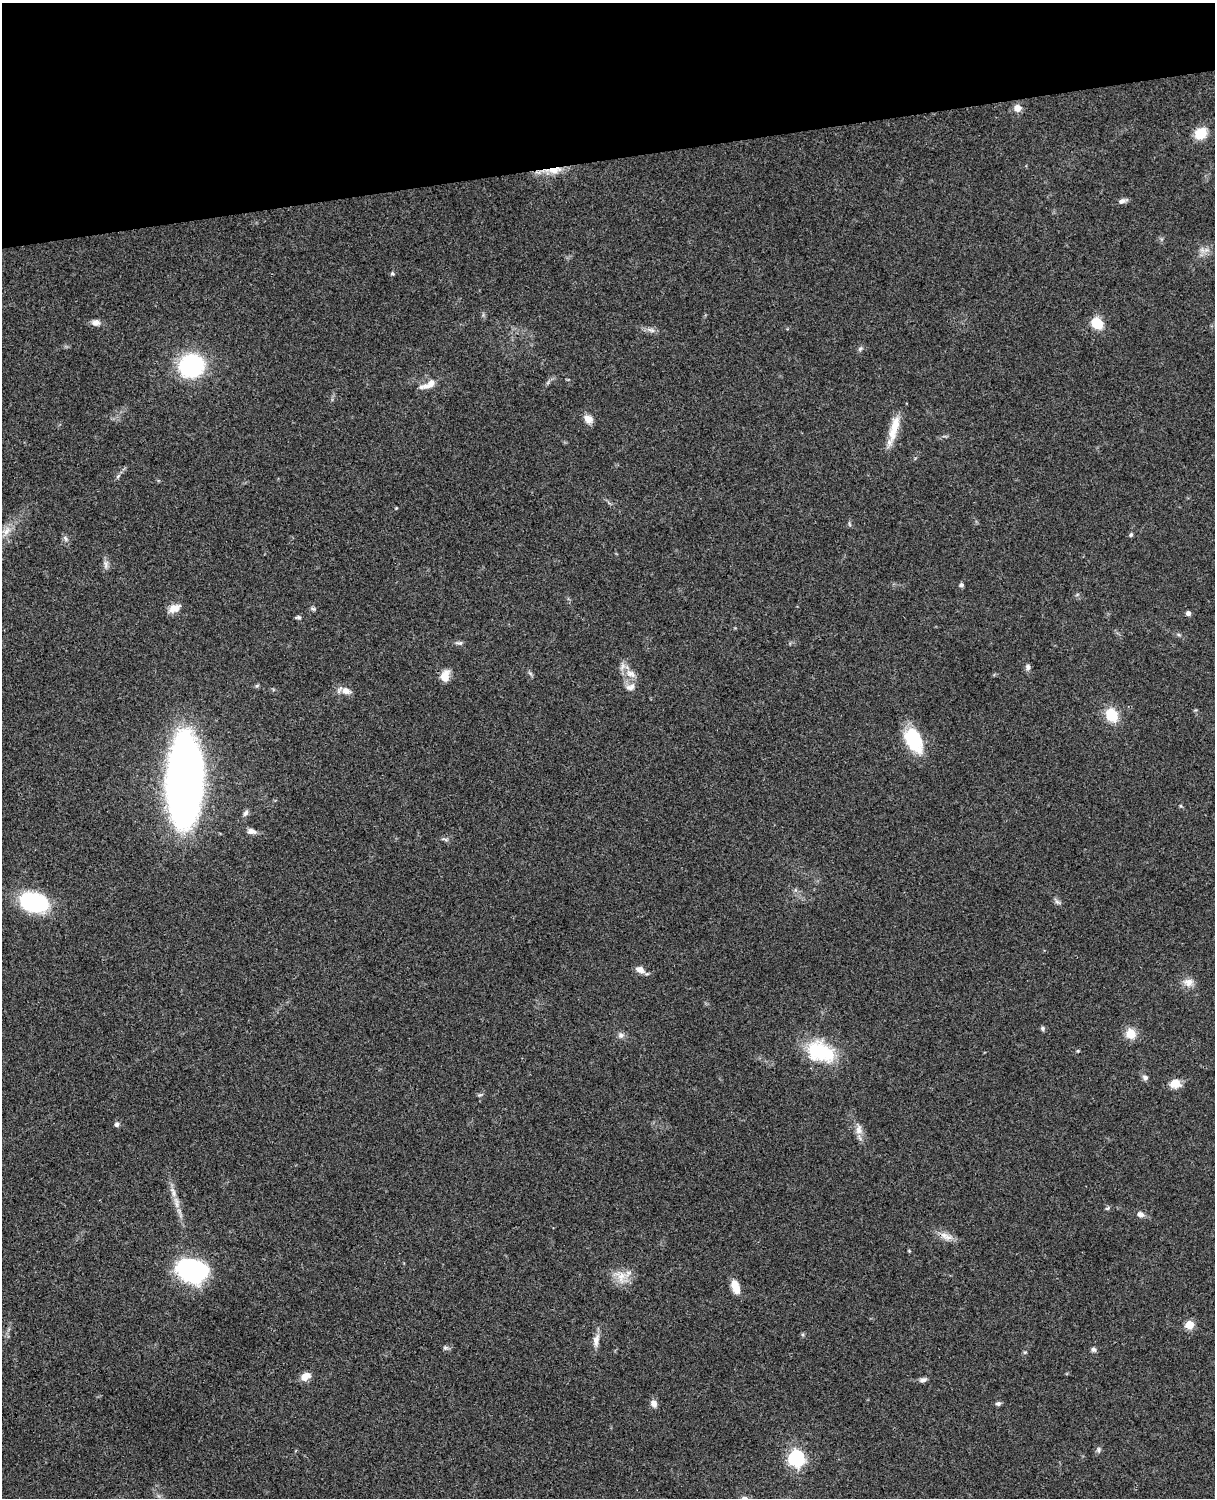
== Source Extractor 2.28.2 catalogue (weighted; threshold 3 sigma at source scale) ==
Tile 3 of 4 x 3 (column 3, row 1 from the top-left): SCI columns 2546-3758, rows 3269-4764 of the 5089 x 4927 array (HDU 1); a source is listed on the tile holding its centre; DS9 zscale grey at full resolution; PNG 1217 x 1500 px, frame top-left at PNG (2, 3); no overlay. Shown black and unused: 10% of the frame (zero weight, under 3 of 4 exposures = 6% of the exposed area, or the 3 px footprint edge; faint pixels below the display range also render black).
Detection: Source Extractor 2.28.2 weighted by HDU 2 'WHT'; one run over the whole footprint, this tile lists its part. Background 0.0759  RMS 0.0057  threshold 0.0257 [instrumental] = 3 sigma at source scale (4.5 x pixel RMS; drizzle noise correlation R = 1.50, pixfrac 1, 0.05/0.05 arcsec/px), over >= 5 px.
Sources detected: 72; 1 inside a brighter listed object's ellipse — not listed separately; the other 71 listed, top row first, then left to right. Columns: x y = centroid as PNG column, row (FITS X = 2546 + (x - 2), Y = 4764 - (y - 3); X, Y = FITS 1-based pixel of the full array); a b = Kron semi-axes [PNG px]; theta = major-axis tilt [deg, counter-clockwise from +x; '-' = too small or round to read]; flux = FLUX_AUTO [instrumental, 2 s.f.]
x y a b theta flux
1018 108 9 9 - 3.8
1201 133 12 10 42 13
553 170 30 7 5 8.5
1122 201 11 6 16 2.2
1202 250 7 5 -45 2.1
392 273 5 5 - 0.84
96 322 11 8 -7 2.8
1097 323 13 10 -48 12
651 330 12 5 -20 2.3
860 349 7 5 54 1.1
191 365 18 17 - 73
428 385 23 8 25 5.8
588 419 11 9 -37 4.3
895 425 28 11 80 10
396 508 4 3 - 0.45
849 524 6 4 -71 0.75
6 531 14 8 47 5.1
1131 535 6 5 - 0.86
65 539 8 6 -57 1.5
106 565 10 6 -87 2.1
961 585 5 4 - 1.6
174 608 15 9 23 5.1
313 609 7 5 -20 1
1188 613 5 5 - 1.9
298 617 6 5 - 1.2
460 643 10 4 7 1.3
1028 667 8 6 -88 1.8
530 673 7 4 -19 0.9
631 674 17 9 -30 5.2
445 676 15 10 76 5.6
257 686 6 5 - 0.86
630 687 13 8 22 3.5
346 691 12 9 -19 4.4
1112 715 16 12 -62 14
914 739 26 15 -65 31
185 781 59 21 88 760
1181 806 5 3 - 0.59
246 813 9 6 63 1.8
251 831 12 7 -11 2.7
33 902 25 16 -16 63
1057 902 11 4 -27 1.4
640 970 12 8 -25 3.8
1188 982 16 10 8 4.5
1042 1028 7 6 - 1
1131 1034 13 12 - 8
621 1035 8 7 - 2
1078 1051 5 4 - 0.6
820 1052 35 23 -23 33
1145 1077 8 6 -26 1.7
1175 1083 9 8 - 9.5
480 1095 7 4 19 0.9
117 1124 5 5 - 1.9
859 1129 15 9 -90 4.1
176 1202 20 5 -81 4.8
1107 1208 6 4 29 0.84
1140 1214 9 6 -21 2.6
944 1235 15 9 -39 4.6
193 1270 29 21 -14 76
621 1276 21 15 -63 8.8
735 1287 15 8 -72 6.9
1189 1325 5 5 - 19
596 1340 20 8 78 4.3
445 1348 7 4 0 1
1094 1349 6 6 - 1.5
1025 1352 6 4 18 0.68
305 1376 11 8 27 5.4
923 1380 9 6 20 1.9
998 1403 6 5 - 1.5
654 1404 10 7 -62 2.9
1099 1450 7 6 - 1.3
796 1458 7 7 - 140
Overlapping masked pixels (flux is a lower limit): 1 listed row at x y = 553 170